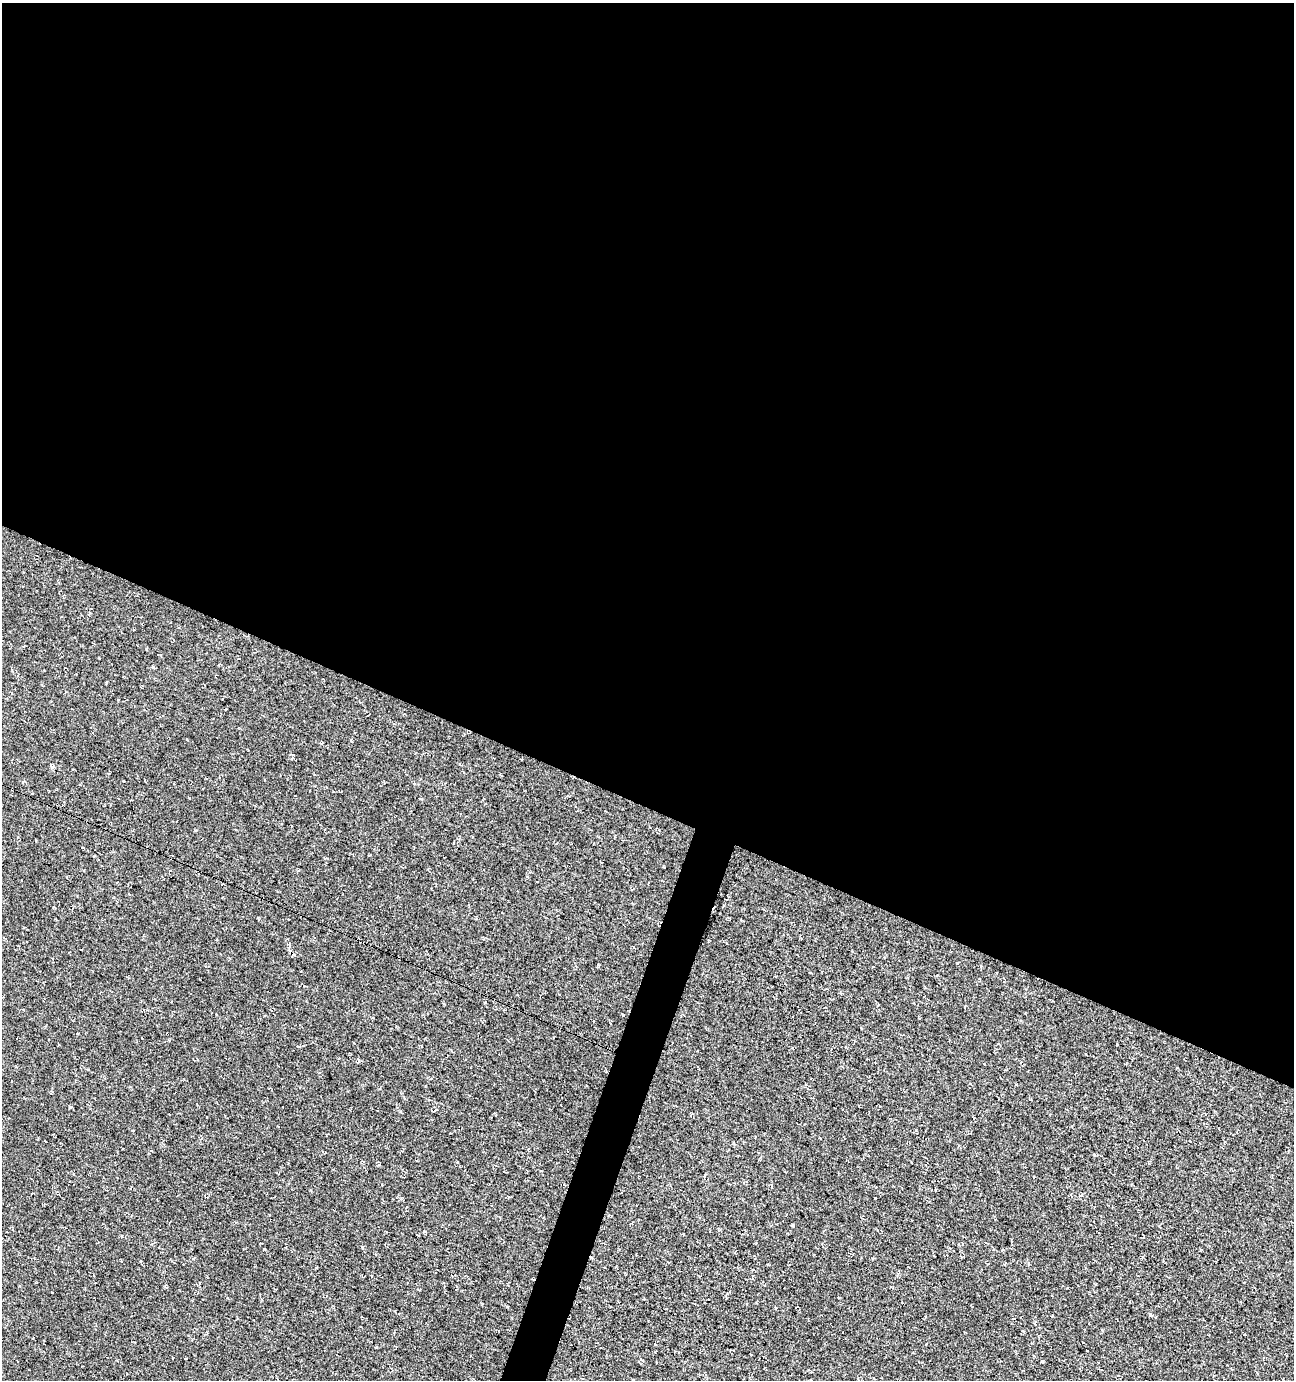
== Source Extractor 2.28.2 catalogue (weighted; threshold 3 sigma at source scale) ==
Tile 3 of 4 x 4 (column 3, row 1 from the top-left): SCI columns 2801-4092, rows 4142-5519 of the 5661 x 5522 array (HDU 1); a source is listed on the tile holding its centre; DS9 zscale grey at full resolution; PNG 1296 x 1382 px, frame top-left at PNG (2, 3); no overlay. Shown black and unused: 60% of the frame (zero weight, under 3 of 4 exposures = <1% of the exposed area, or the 3 px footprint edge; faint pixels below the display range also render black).
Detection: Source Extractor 2.28.2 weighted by HDU 2 'WHT'; one run over the whole footprint, this tile lists its part. Background -0.0179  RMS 0.0061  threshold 0.0274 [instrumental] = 3 sigma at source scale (4.5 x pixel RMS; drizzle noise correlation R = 1.50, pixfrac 1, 0.0396/0.0396 arcsec/px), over >= 5 px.
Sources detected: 7; all 7 listed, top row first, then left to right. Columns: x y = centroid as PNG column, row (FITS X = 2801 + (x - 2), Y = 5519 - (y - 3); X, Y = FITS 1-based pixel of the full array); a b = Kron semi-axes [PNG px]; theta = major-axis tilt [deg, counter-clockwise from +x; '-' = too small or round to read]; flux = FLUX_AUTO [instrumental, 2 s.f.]
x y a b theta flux
321 743 4 3 - 0.56
45 1141 3 2 - 0.36
926 1158 3 2 - 0.41
1005 1264 4 2 - 0.52
1151 1315 5 3 - 0.61
925 1316 3 3 - 0.4
1034 1356 3 3 - 0.45